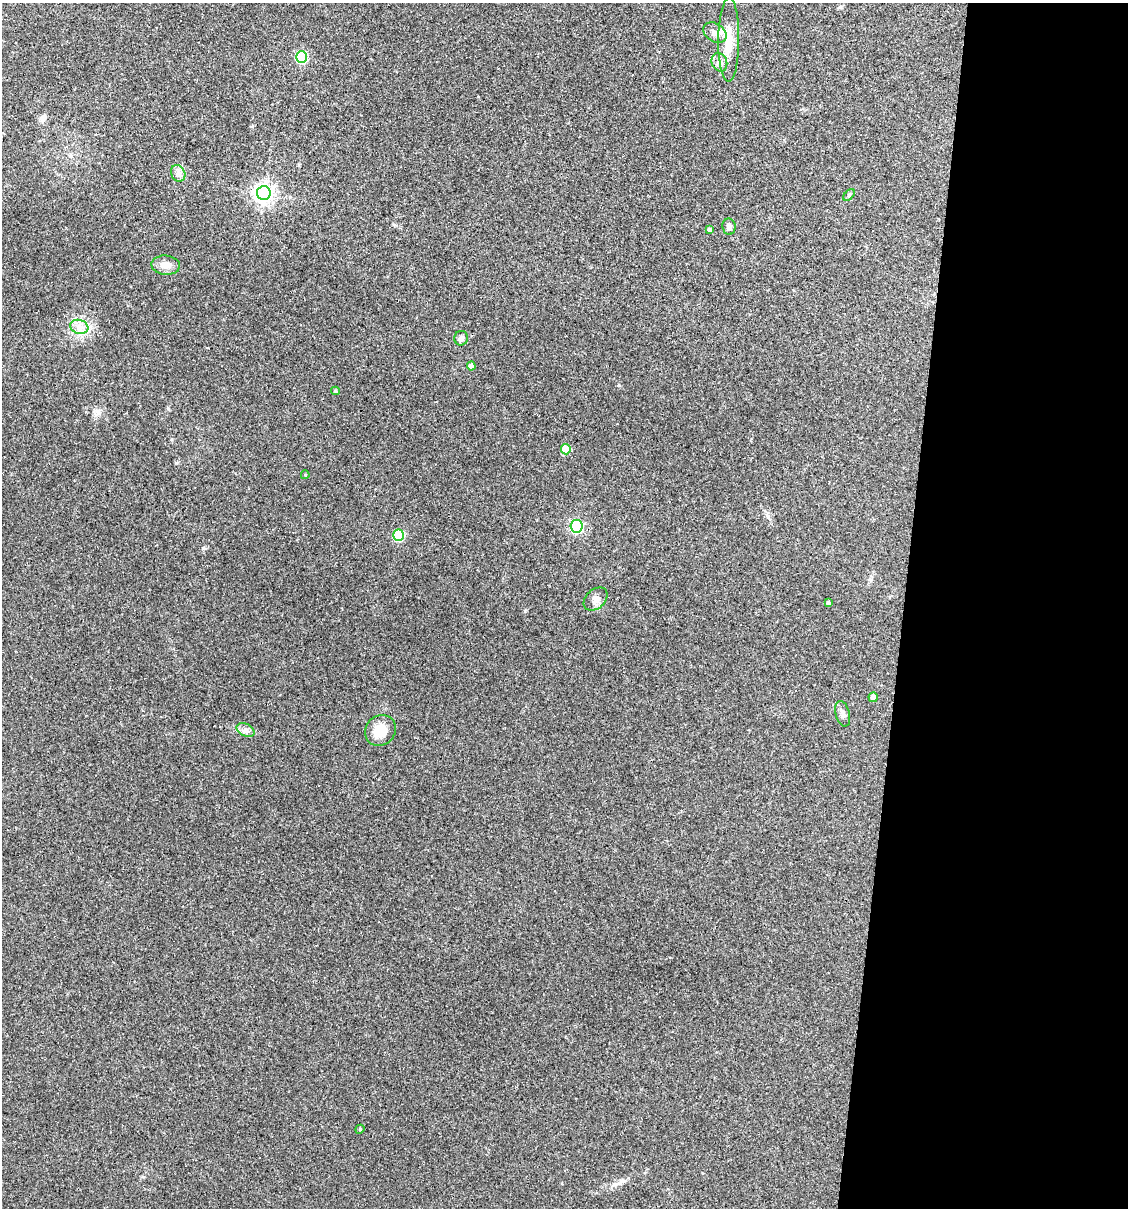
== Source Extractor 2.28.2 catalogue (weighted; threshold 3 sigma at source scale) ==
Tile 12 of 4 x 4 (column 4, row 3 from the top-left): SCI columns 3491-4616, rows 1207-2412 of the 4845 x 4824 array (HDU 1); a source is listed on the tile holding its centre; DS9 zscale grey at full resolution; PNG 1130 x 1210 px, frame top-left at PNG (2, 3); each listed source drawn as its Kron ellipse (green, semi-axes under 4 px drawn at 4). Shown black and unused: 20% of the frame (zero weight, under 3 of 4 exposures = <1% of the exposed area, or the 3 px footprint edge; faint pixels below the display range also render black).
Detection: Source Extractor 2.28.2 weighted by HDU 2 'WHT'; one run over the whole footprint, this tile lists its part. Background 0.0911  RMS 0.0055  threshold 0.0247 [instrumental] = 3 sigma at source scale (4.5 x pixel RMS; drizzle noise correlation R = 1.50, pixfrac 1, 0.05/0.05 arcsec/px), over >= 5 px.
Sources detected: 29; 4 cosmic-ray / hot-pixel residue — neither listed nor drawn; the other 25 listed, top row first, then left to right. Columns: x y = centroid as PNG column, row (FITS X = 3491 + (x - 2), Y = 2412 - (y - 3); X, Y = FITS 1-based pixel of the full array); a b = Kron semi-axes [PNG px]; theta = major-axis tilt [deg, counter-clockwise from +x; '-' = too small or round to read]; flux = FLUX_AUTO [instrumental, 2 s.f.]
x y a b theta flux
715 33 13 9 -32 3.4
729 40 42 10 89 11
301 57 6 5 - 50
719 62 9 7 -66 2.4
178 173 8 7 - 2.3
264 193 7 7 - 300
849 195 7 4 46 0.85
729 227 8 6 -82 2.3
709 229 4 4 - 1.1
166 265 14 9 -4 4.2
79 327 9 7 -19 3.2
461 338 7 6 - 1.9
471 366 4 4 - 3.5
335 391 4 4 - 0.89
566 449 5 5 - 18
305 475 4 4 - 0.5
577 526 6 6 - 74
399 535 6 5 - 36
596 599 13 9 43 3
828 603 4 3 - 1.6
873 697 5 4 - 3.7
843 714 13 7 -76 2.6
245 730 9 6 -26 2.2
380 731 16 14 47 9.2
360 1129 4 3 - 0.49
Unlisted compact peaks at least as high as the median listed source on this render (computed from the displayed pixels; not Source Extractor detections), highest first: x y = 203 548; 525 611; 97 411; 619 385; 168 408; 176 463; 252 126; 768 516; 615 1184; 143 1177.